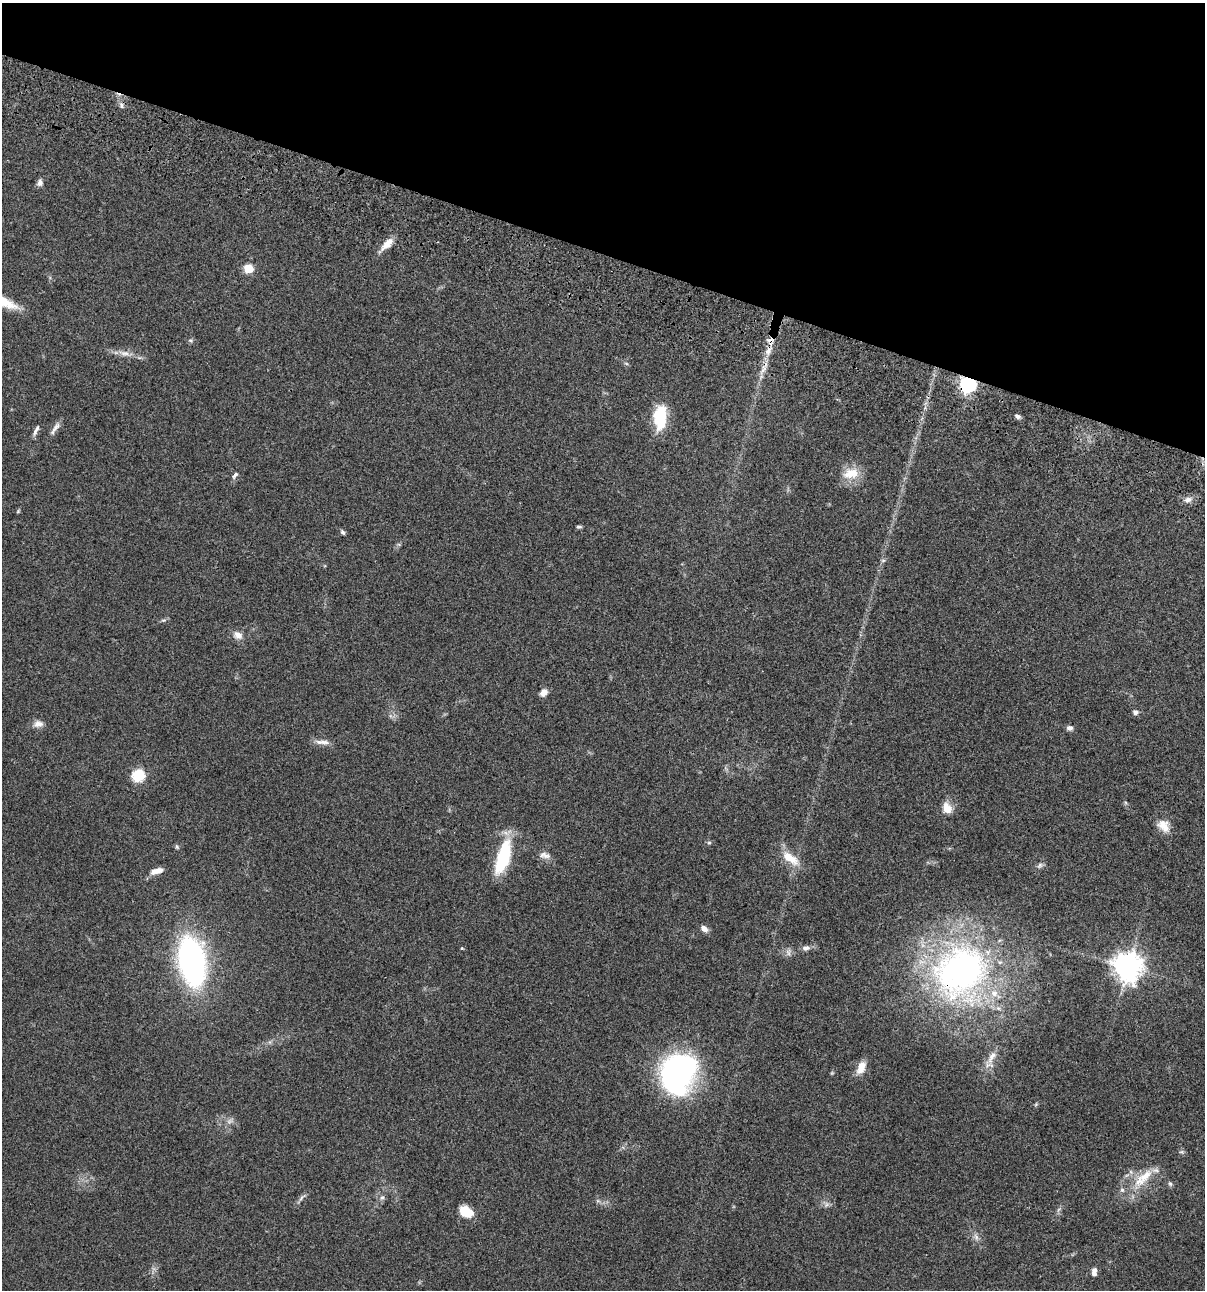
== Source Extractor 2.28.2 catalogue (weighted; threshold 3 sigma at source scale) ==
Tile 2 of 4 x 4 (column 2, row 1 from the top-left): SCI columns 1438-2640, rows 3986-5273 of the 5405 x 5390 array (HDU 1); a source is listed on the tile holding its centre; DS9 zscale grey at full resolution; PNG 1207 x 1292 px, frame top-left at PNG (2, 3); no overlay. Shown black and unused: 20% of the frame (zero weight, under 3 of 4 exposures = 9% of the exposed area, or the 3 px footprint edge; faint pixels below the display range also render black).
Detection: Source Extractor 2.28.2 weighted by HDU 2 'WHT'; one run over the whole footprint, this tile lists its part. Background 0.0467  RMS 0.0052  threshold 0.0236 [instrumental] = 3 sigma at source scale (4.5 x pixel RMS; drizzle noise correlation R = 1.50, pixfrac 1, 0.05/0.05 arcsec/px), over >= 5 px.
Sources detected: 64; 2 too faint to see at this stretch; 1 inside a brighter object's white glare — not listed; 2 inside a brighter listed object's ellipse — not listed separately; the other 59 listed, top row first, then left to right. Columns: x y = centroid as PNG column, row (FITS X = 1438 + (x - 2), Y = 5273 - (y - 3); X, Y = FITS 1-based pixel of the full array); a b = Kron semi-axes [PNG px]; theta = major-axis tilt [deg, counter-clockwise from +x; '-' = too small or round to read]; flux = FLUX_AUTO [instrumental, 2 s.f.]
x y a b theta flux
121 105 9 5 -78 1.5
40 183 8 6 78 2.1
387 244 22 8 45 5.3
248 269 6 5 - 19
3 302 37 10 -22 13
191 340 7 6 - 0.98
768 350 17 8 74 5.7
124 353 18 7 -9 3.9
626 363 6 4 -20 0.7
763 369 13 6 65 3.2
968 384 7 6 - 170
1017 416 7 5 -30 1.4
661 422 22 17 -79 15
55 428 22 6 55 2.8
36 430 15 4 66 1.8
851 473 22 13 10 9.6
235 475 10 5 50 1.4
1188 499 10 7 14 2.5
18 511 6 3 46 0.53
579 527 7 4 4 0.81
342 532 7 5 -56 1
883 560 6 4 1 0.79
163 620 7 4 0 0.85
238 635 12 9 -32 3.6
543 693 8 6 49 3.6
1135 712 6 6 - 1.6
38 724 13 9 7 3.2
1069 728 8 6 0 1.7
322 742 21 6 -4 3.2
138 776 6 6 - 50
947 808 12 9 -63 6.3
1164 826 18 13 -49 6.2
709 843 5 5 - 0.77
177 847 7 5 -73 0.79
546 856 14 7 11 2.6
503 857 34 12 74 33
790 858 28 12 -36 9.6
1040 865 10 6 35 1.5
157 871 16 6 16 4.3
704 928 8 6 -38 3
462 948 4 4 - 0.52
806 948 9 7 8 2.2
788 952 10 7 85 2
192 961 33 17 -80 190
1128 967 10 9 - 630
960 972 75 66 47 190
992 1057 21 8 63 5
861 1068 17 9 65 5.9
678 1073 40 31 62 130
1036 1104 6 4 47 0.64
1131 1172 7 4 -71 1
1143 1178 38 13 45 13
1170 1184 7 5 -62 1
302 1197 16 4 49 1.6
382 1198 7 5 65 1.3
826 1204 9 5 71 1.5
466 1212 15 10 -29 10
976 1237 10 6 -74 2
1094 1272 9 5 87 2.9
Overlapping masked pixels (flux is a lower limit): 3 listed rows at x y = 768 350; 968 384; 960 972
Isophote crosses this tile's border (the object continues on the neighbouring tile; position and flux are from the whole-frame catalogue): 1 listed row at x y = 3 302